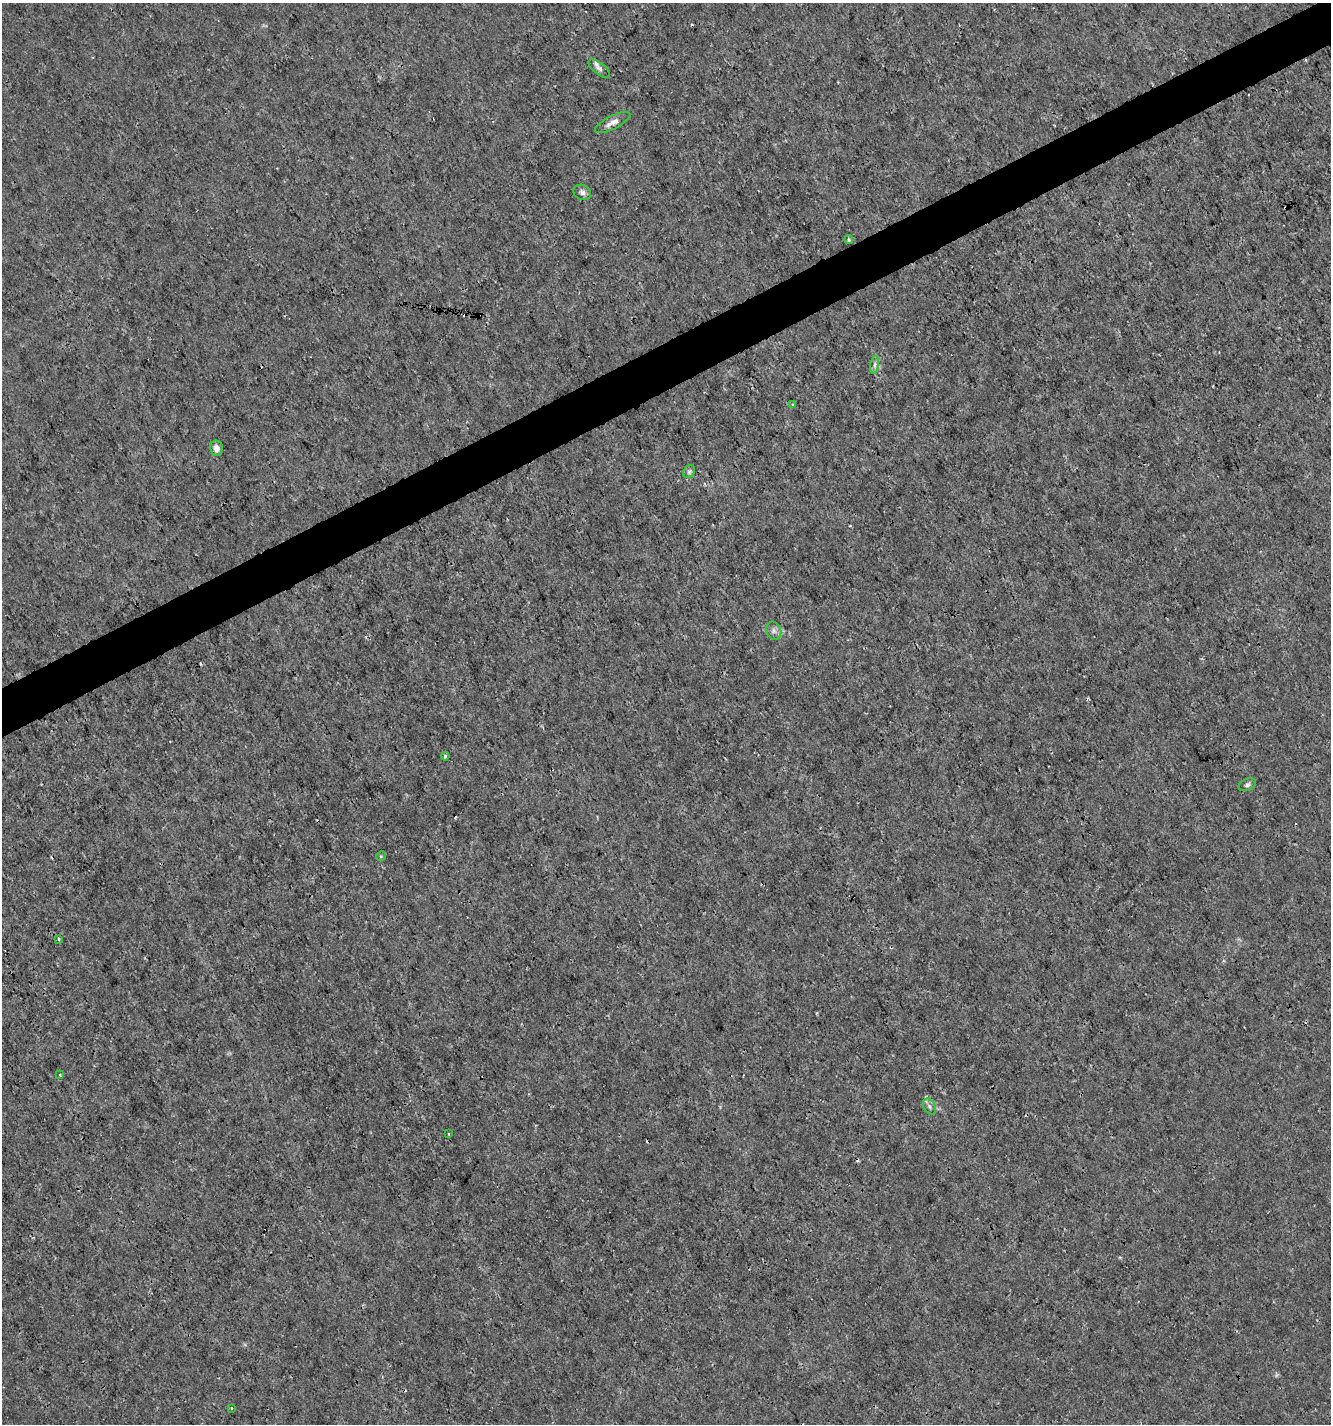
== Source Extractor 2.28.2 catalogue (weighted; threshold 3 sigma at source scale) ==
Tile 10 of 4 x 4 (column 2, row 3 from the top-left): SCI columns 1423-2751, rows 1426-2847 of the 5560 x 5690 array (HDU 1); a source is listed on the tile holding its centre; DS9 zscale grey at full resolution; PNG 1333 x 1426 px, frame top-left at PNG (2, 3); each listed source drawn as its Kron ellipse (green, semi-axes under 4 px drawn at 4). Shown black and unused: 4% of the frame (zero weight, under 3 of 4 exposures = <1% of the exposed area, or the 3 px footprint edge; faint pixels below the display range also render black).
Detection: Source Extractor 2.28.2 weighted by HDU 2 'WHT'; one run over the whole footprint, this tile lists its part. Background 1.03e-04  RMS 9.4e-04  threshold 0.00422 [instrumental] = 3 sigma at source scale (4.5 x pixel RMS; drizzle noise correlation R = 1.50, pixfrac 1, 0.0396/0.0396 arcsec/px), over >= 5 px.
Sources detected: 24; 6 cosmic-ray / hot-pixel residue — neither listed nor drawn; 1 inside a brighter listed object's ellipse — not listed separately; the other 17 listed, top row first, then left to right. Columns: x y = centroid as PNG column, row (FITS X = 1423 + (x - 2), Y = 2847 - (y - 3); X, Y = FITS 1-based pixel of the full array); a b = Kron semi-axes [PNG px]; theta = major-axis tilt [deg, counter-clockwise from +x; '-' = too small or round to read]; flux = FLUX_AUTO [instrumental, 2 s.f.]
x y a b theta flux
599 69 13 5 -38 0.32
612 122 19 6 27 0.62
582 192 9 7 -27 0.31
849 240 4 4 - 0.13
875 365 9 4 81 0.25
793 404 3 3 - 0.12
216 448 8 6 -78 0.49
689 471 7 5 55 0.18
774 631 9 7 -68 0.35
445 756 4 3 - 0.13
1247 785 9 5 23 0.22
381 856 5 4 - 0.099
59 939 3 2 - 0.13
60 1075 3 3 - 0.093
929 1106 8 6 -60 0.29
449 1134 4 2 - 0.085
232 1408 3 3 - 0.17